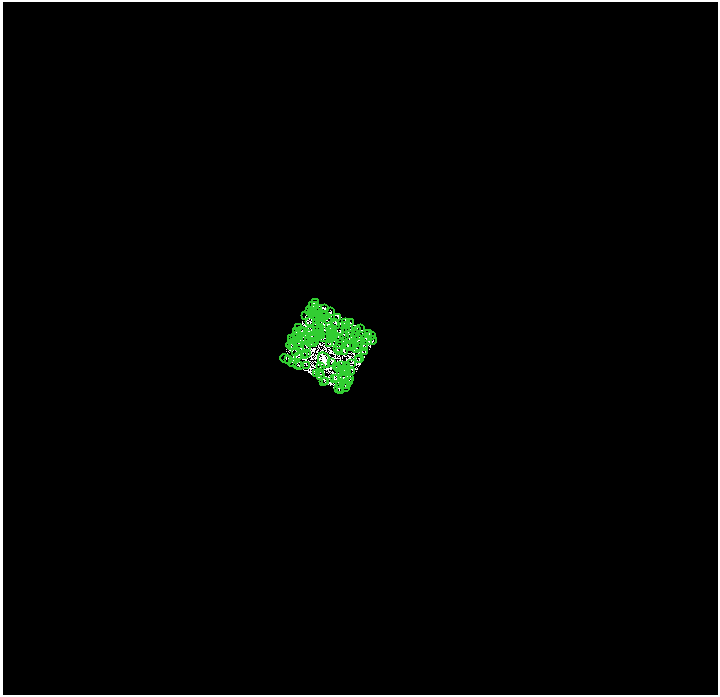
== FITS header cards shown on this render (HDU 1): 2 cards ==
NAXIS1  =                 1431
NAXIS2  =                 1386

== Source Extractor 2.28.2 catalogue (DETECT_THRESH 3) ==
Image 1431 x 1386 px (HDU 1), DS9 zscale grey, zoomed out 1/2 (1 PNG px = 2 x 2 image px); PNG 720 x 697 px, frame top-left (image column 2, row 1386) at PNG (3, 2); each listed source drawn as its Kron ellipse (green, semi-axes under 4 px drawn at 4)
Background 0.138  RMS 0.058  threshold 0.175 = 3 sigma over >= 5 px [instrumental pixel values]
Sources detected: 347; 214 cannot appear on this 1/2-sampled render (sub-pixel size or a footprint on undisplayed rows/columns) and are neither listed nor drawn; the other 133 listed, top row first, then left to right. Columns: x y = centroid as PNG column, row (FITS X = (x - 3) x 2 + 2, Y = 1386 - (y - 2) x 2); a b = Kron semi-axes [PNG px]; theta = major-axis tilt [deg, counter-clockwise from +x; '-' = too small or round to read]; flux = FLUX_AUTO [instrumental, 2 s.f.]
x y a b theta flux
316 302 3 2 - 11
312 306 3 1 - 0.31
316 306 4 1 - 8.2
324 308 3 2 - 4
318 309 2 1 - 2.7
309 310 2 1 - 13
315 311 2 1 - 5.5
313 312 2 2 - 2.9
330 312 4 2 - 4
312 313 2 1 - 0.59
305 315 2 1 - 5
317 315 3 1 - 15
323 315 2 1 - 1.4
325 315 2 1 - 3.3
320 316 3 2 - 0.8
338 317 2 1 - 8.3
322 319 3 1 - 5.1
309 321 3 1 - 2.7
319 321 2 1 - 8.1
329 321 3 1 - 2.2
335 323 3 2 - 10
346 323 2 1 - 4.9
350 323 3 2 - 8.4
335 325 2 1 - 5.6
347 326 2 1 - 1.3
299 327 3 2 - 20
317 327 4 2 - 2.8
330 327 2 1 - 6.2
320 328 4 2 - 2.1
360 328 2 1 - 9.4
331 329 2 1 - 4.4
345 329 2 2 - 4.5
350 329 2 1 - 3.2
311 330 2 1 - 9.7
318 330 2 2 - 5.9
358 330 2 1 - 2
296 331 2 1 - 15
302 331 2 1 - 3.5
304 331 2 2 - 4
330 332 2 1 - 6.8
340 332 2 1 - 2.2
368 333 2 1 - 5.1
308 334 3 1 - 4.3
319 334 2 2 - 13
331 334 2 1 - 2.3
356 334 2 1 - 0.29
334 335 2 2 - 0.17
372 335 2 1 - 12
296 336 2 1 - 6
321 336 2 1 - 2
336 336 2 1 - 12
345 336 2 1 - 4.2
294 337 3 2 - 3.6
318 337 3 2 - 7.4
324 337 2 1 - 2.6
355 337 2 1 - 2.7
292 338 4 1 - 14
311 338 2 1 - 6.7
349 338 2 1 - 2.3
365 338 4 2 - 7.6
299 339 3 1 - 7.1
306 339 2 1 - 2.7
330 339 2 1 - 6.7
339 339 2 1 - 2.1
359 339 5 2 - 8.3
309 341 3 2 - 5.8
316 341 2 1 - 1.2
368 341 3 2 - 3.9
372 341 5 1 - 27
299 343 2 1 - 3.9
310 343 2 1 - 3.8
313 343 3 1 - 0.61
357 343 3 1 - 7.5
298 344 2 2 - 13
330 344 2 1 - 2.7
291 345 4 2 - 8.7
292 345 2 1 - 12
348 345 3 2 - 17
340 346 3 1 - 0.7
350 346 2 1 - 11
354 346 3 1 - 12
358 346 2 1 - 1.7
293 347 3 1 - 8.5
306 347 2 1 - 12
364 347 3 2 - 8.5
301 348 2 1 - 4.6
338 348 3 1 - 9.3
357 349 2 1 - 3.8
296 351 2 1 - 9.7
340 351 4 2 - 3.9
365 351 2 1 - 7.1
345 352 2 1 - 2
307 353 3 1 - 9.4
305 356 3 1 - 7.7
299 357 2 1 - 2.8
359 358 2 1 - 5.5
286 359 5 2 - 11
289 359 2 1 - 3.7
324 360 8 6 -76 6800
359 360 2 1 - 4.3
292 362 3 2 - 22
332 362 2 1 - 5.4
351 363 3 1 - 2.9
298 364 3 1 - 1.6
307 365 3 1 - 0.35
341 365 3 1 - 4
299 366 2 1 - 3.2
320 366 2 1 - 6.3
346 366 4 2 - 0.14
337 367 2 1 - 0.77
338 368 2 1 - 7.4
344 370 2 1 - 4.3
346 371 2 1 - 5.7
319 372 2 1 - 1.7
340 372 2 1 - 7.8
344 372 4 3 - 60
352 372 2 1 - 2.4
317 373 2 1 - 3
321 376 2 1 - 1.1
346 376 2 1 - 6.2
343 377 2 1 - 2
337 378 2 1 - 3.3
350 378 3 1 - 11
334 379 2 1 - 3.9
323 381 2 1 - 4.1
325 382 2 1 - 2.9
349 382 2 1 - 7.9
340 384 4 2 - 3.3
344 384 2 1 - 10
346 384 4 2 - 12
338 388 2 1 - 0.13
346 388 2 1 - 7.6
341 390 2 2 - 9.7
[214 sub-pixel or undisplayed-footprint detections neither listed nor drawn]